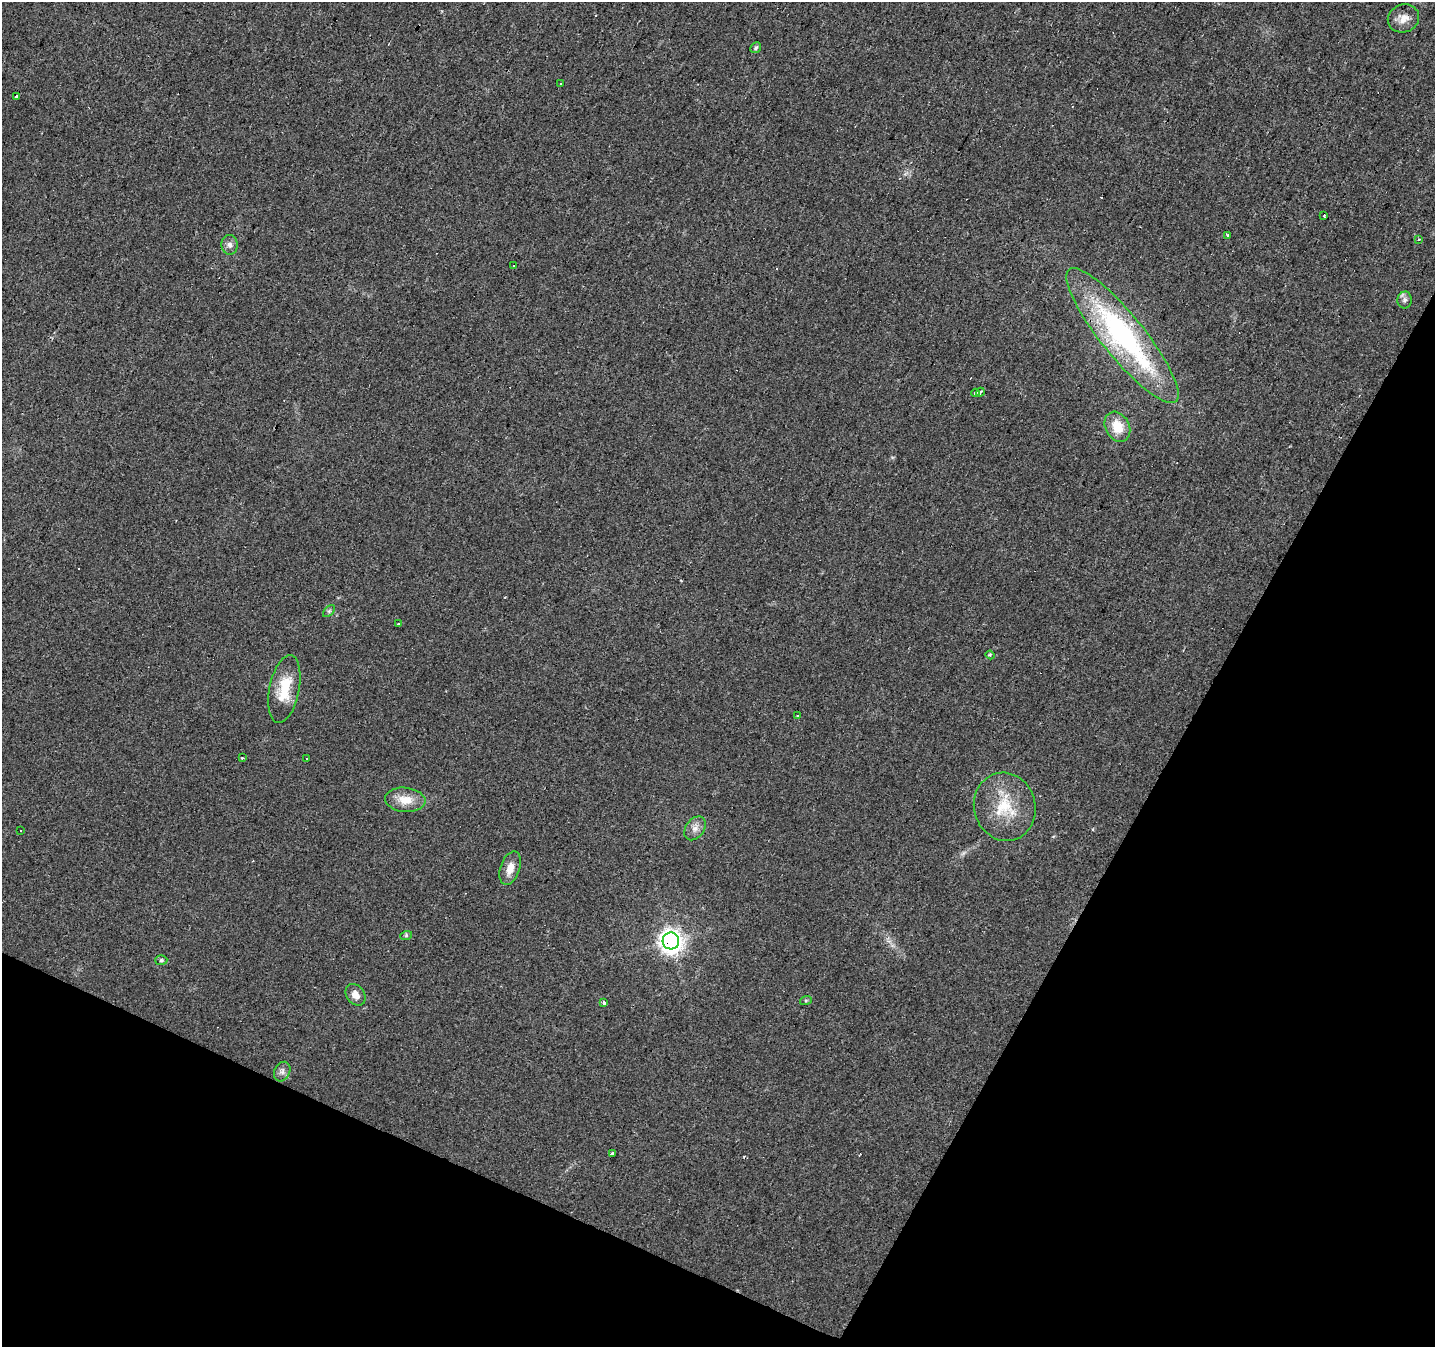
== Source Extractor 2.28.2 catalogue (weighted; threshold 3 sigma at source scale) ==
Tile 15 of 4 x 4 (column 3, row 4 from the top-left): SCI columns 2872-4304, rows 263-1607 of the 5738 x 5839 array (HDU 1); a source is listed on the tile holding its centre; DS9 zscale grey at full resolution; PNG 1437 x 1349 px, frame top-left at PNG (2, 2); each listed source drawn as its Kron ellipse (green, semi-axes under 4 px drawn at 4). Shown black and unused: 25% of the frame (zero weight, under 2 of 3 exposures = <1% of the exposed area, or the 3 px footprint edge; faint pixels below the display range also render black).
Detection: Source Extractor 2.28.2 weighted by HDU 2 'WHT'; one run over the whole footprint, this tile lists its part. Background 0.0226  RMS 0.0061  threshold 0.0275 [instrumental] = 3 sigma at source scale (4.5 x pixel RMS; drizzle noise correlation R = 1.50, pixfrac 1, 0.0396/0.0396 arcsec/px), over >= 5 px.
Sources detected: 43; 9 cosmic-ray / hot-pixel residue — neither listed nor drawn; the other 34 listed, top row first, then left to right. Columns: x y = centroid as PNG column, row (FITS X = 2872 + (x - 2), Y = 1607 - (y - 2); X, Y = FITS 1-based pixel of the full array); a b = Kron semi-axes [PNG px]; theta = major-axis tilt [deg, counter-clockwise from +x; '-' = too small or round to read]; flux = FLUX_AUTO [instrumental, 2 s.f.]
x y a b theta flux
1403 18 16 14 21 6.2
756 48 6 5 - 1.2
561 84 3 3 - 0.9
17 96 3 3 - 28
1324 216 3 3 - 2.6
1227 236 3 3 - 12
1419 239 4 3 - 1.2
230 245 10 8 -86 2.7
514 266 3 2 - 1
1405 300 8 7 - 2.1
1123 336 85 21 -51 130
980 392 4 3 - 1.8
976 393 4 3 - 4.5
1117 427 16 12 -61 12
329 611 7 4 45 1.1
399 624 3 3 - 9.3
990 655 4 4 - 0.8
284 689 34 15 79 19
797 716 3 3 - 7.8
242 758 3 2 - 0.57
307 759 3 3 - 0.96
405 800 20 12 -6 10
1005 807 34 30 -74 27
695 828 13 9 53 4
20 830 3 3 - 6.9
510 868 17 9 71 6.9
406 936 6 4 19 0.9
671 941 8 8 - 520
161 960 6 5 - 0.94
356 995 12 9 -53 4.7
806 1000 6 4 18 0.75
604 1003 4 3 - 2
282 1072 10 8 62 2.6
612 1154 3 3 - 6
Overlapping masked pixels (flux is a lower limit): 1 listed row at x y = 671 941